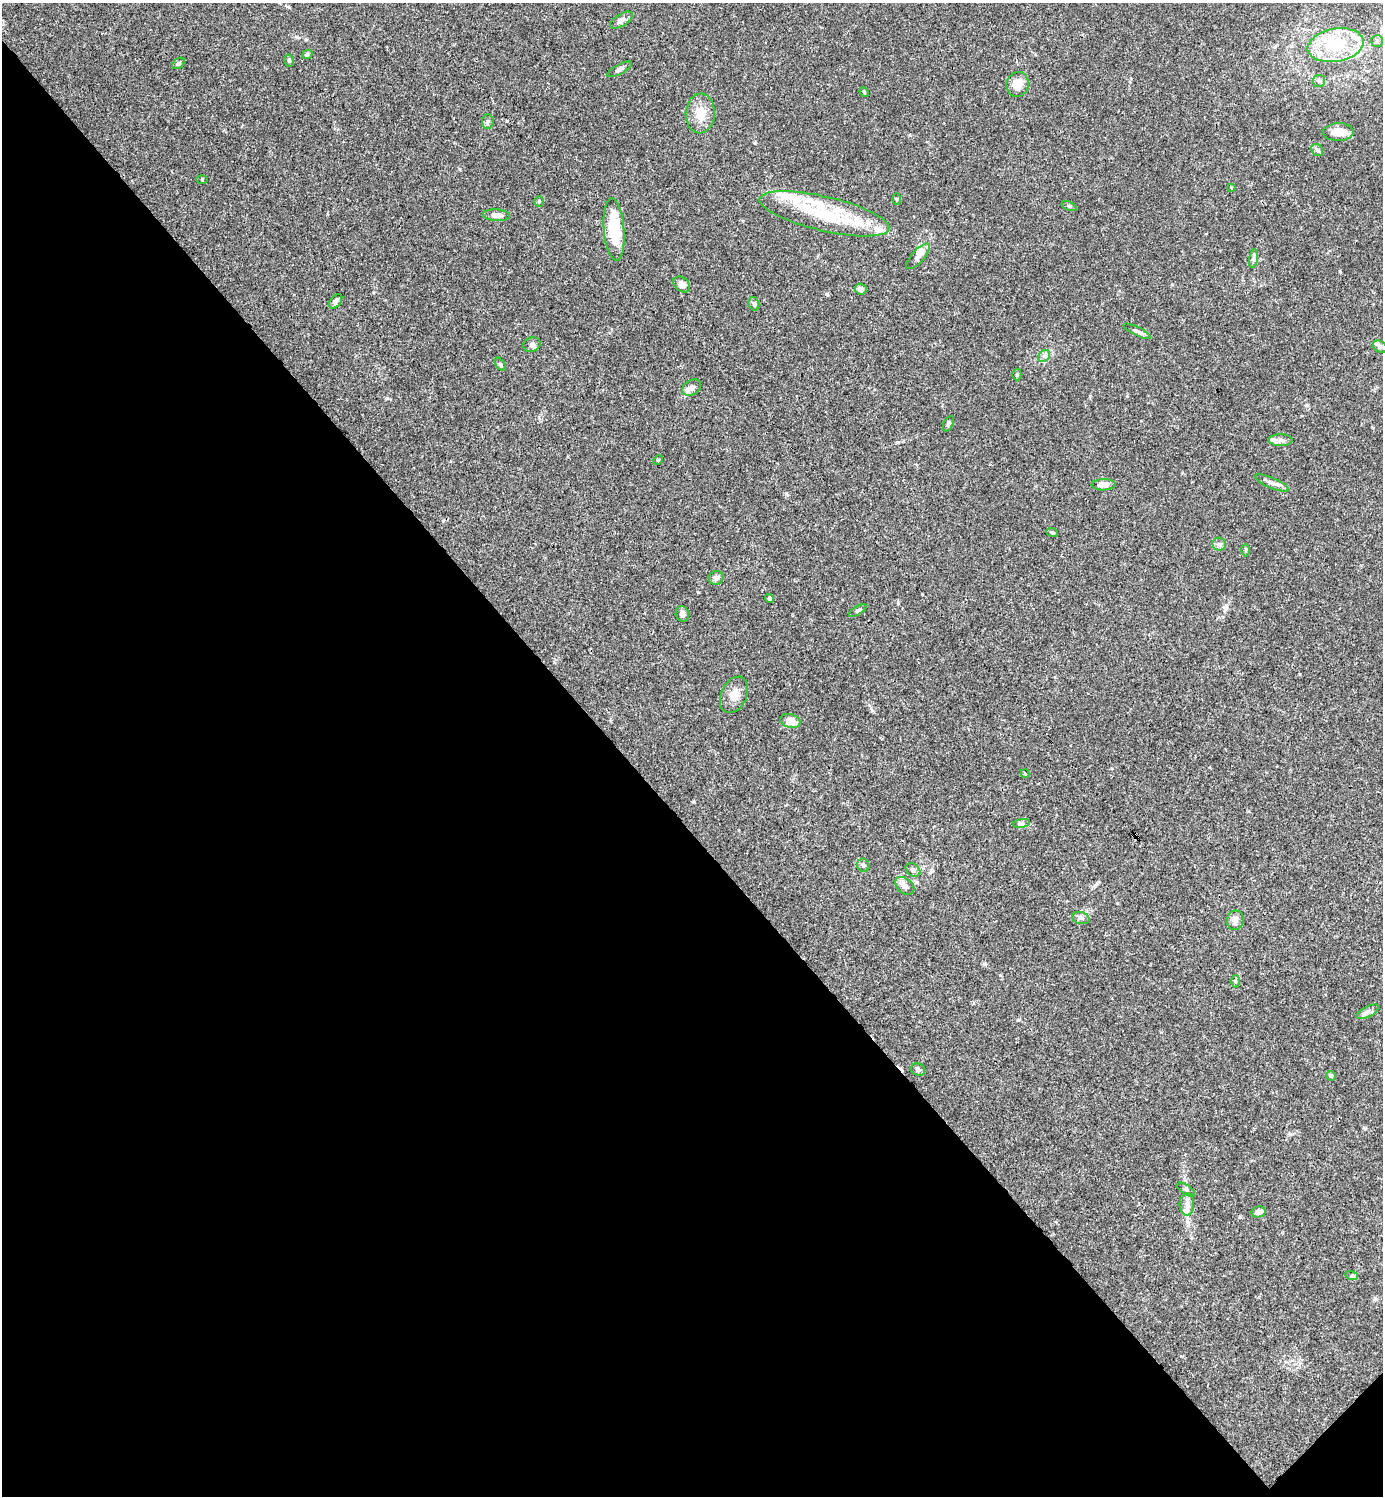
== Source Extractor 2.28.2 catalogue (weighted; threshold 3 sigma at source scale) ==
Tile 14 of 4 x 4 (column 2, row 4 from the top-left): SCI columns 1681-3061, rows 1-1494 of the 5981 x 5982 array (HDU 1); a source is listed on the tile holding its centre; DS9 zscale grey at full resolution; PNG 1385 x 1498 px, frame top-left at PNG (2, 3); each listed source drawn as its Kron ellipse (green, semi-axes under 4 px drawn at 4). Shown black and unused: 45% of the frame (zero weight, under 3 of 4 exposures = <1% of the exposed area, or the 3 px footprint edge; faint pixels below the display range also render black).
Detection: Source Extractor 2.28.2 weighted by HDU 2 'WHT'; one run over the whole footprint, this tile lists its part. Background 0.0151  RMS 0.0022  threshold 0.00971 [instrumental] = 3 sigma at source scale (4.5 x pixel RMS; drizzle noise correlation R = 1.50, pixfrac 1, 0.05/0.05 arcsec/px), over >= 5 px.
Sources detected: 79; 1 inside a brighter object's white glare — neither listed nor drawn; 14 inside a brighter listed object's ellipse — not listed separately; the other 64 listed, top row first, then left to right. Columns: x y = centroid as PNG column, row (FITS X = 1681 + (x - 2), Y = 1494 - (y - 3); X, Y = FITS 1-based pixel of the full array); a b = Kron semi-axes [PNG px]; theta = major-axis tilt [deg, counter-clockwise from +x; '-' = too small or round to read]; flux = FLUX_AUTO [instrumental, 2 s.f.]
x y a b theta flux
621 20 13 6 31 0.88
1377 41 6 6 - 0.46
1336 45 28 16 10 11
307 54 5 4 - 0.5
289 61 6 5 - 0.36
178 63 7 5 37 0.35
619 69 14 5 29 0.67
1319 81 6 6 - 0.49
1018 84 12 11 - 2.9
864 92 5 4 - 0.27
700 113 20 14 87 3.2
488 122 7 5 87 0.45
1338 132 15 9 0 2.8
1317 150 6 5 - 0.44
202 179 5 3 - 0.21
1231 187 3 2 - 0.14
896 199 5 3 - 0.2
539 201 5 4 - 0.27
1069 206 8 4 -22 0.32
824 214 66 17 -13 14
496 215 13 6 -3 1.6
614 229 31 10 -86 9.2
918 256 16 6 49 1.2
1254 259 9 4 81 0.47
682 285 9 6 -43 1.2
861 289 6 5 - 0.93
336 301 8 5 50 0.66
754 304 7 5 -75 0.41
1137 331 15 4 -27 0.63
532 345 9 7 23 0.82
1380 347 7 5 -33 0.48
1044 356 6 5 - 0.54
500 364 8 4 -53 0.35
1017 374 6 4 -89 0.31
692 388 10 7 30 1
948 424 8 4 63 0.41
1280 440 12 6 -1 0.89
658 460 5 4 - 0.23
1272 483 18 5 -23 1.1
1104 485 12 5 3 1.5
1052 532 6 3 -20 0.26
1219 544 6 6 - 0.58
1246 550 6 4 89 0.28
716 578 7 6 - 0.84
769 598 4 4 - 0.35
858 610 10 3 33 0.35
682 614 8 6 -77 0.85
734 695 19 12 65 2.2
790 721 10 6 -15 2.6
1025 774 4 3 - 0.2
1022 823 9 4 7 0.48
863 865 7 6 - 0.47
913 870 8 6 -38 0.63
905 886 11 7 -38 1.3
1081 918 9 6 -15 0.66
1235 920 10 8 80 1
1235 981 6 4 -89 0.34
1368 1012 12 5 27 0.78
918 1069 7 6 - 0.56
1331 1076 5 4 - 0.35
1186 1190 10 4 -34 0.5
1187 1204 11 7 87 1.2
1258 1212 7 5 13 1.2
1352 1276 6 4 -17 0.34
Unlisted compact peaks at least as high as the median listed source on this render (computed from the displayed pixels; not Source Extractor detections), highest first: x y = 387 398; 827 294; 694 802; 1018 1020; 1306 405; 898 603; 698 592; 985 964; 755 143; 898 442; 1365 1128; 922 594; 1097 883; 786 493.